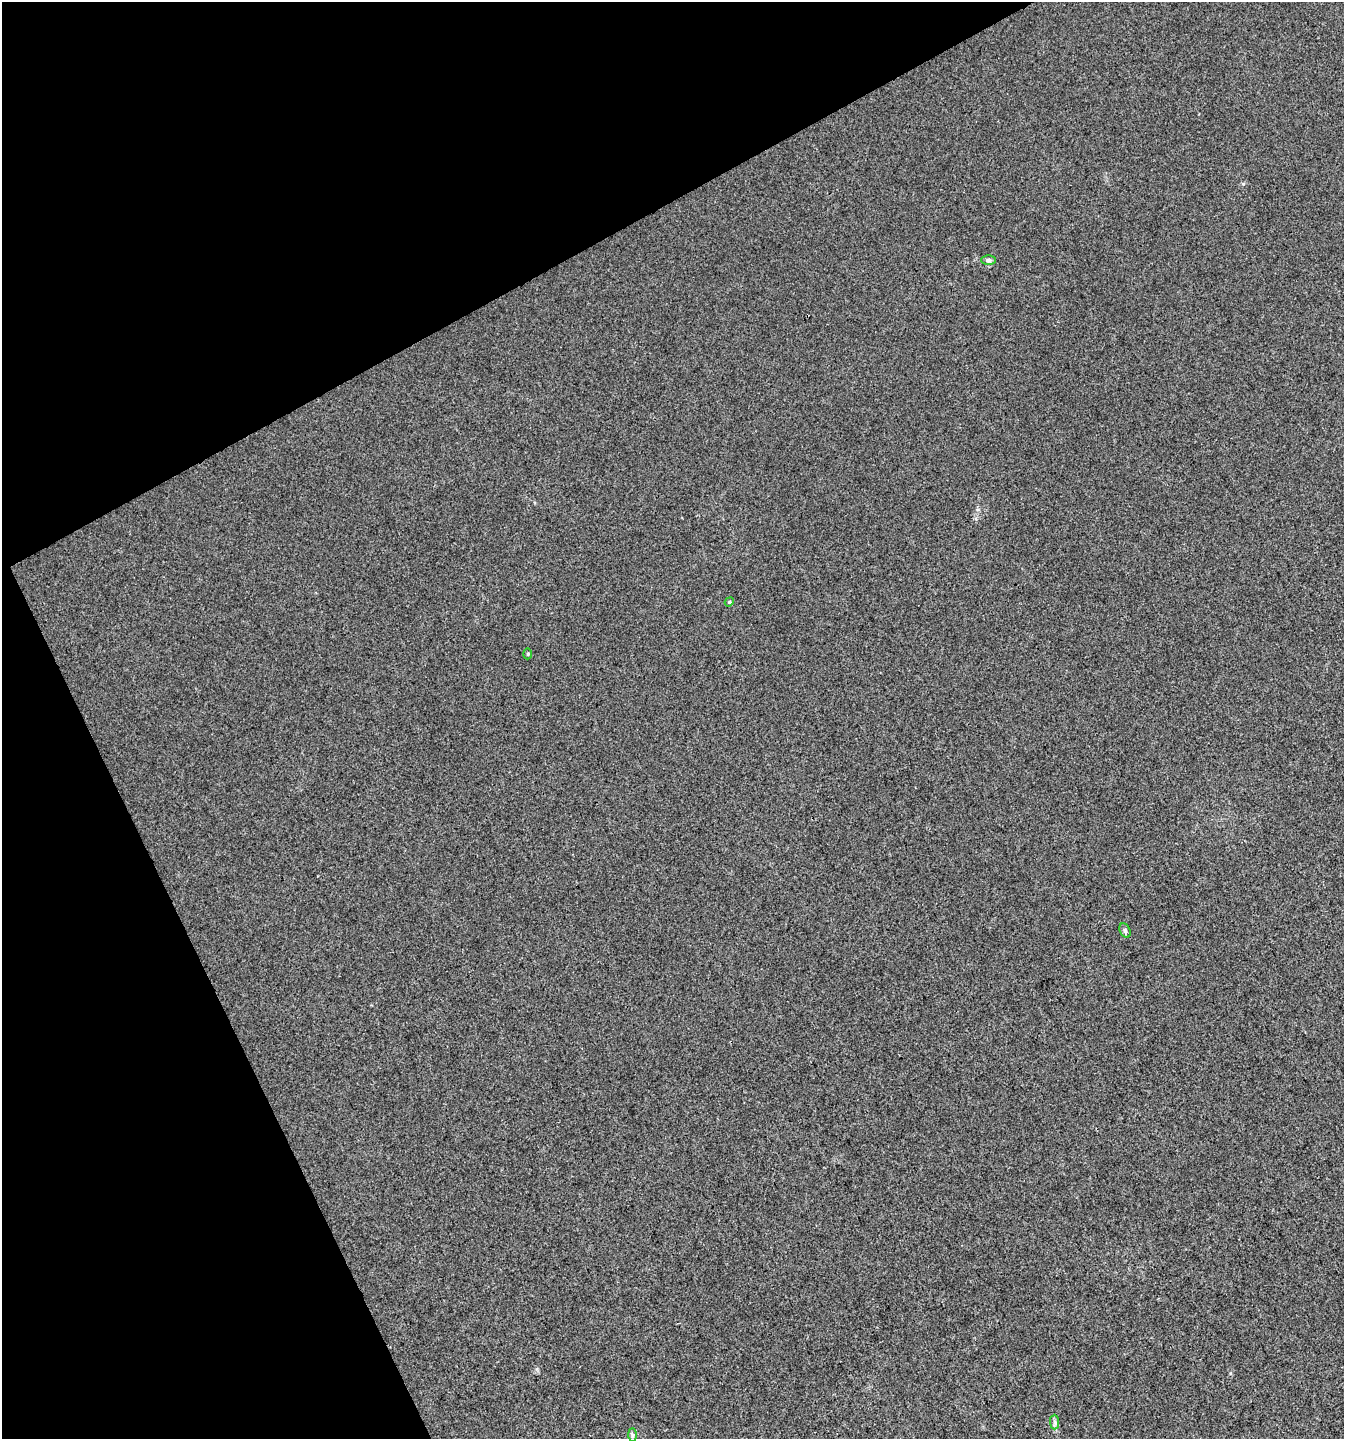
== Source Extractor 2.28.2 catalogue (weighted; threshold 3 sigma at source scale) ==
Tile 5 of 4 x 4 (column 1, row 2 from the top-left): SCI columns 100-1441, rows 2876-4312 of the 5627 x 5748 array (HDU 1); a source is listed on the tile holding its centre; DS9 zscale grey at full resolution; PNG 1346 x 1441 px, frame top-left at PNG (2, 2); each listed source drawn as its Kron ellipse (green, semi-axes under 4 px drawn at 4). Shown black and unused: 25% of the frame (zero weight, under 3 of 4 exposures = <1% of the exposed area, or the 3 px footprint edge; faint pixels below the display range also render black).
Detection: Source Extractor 2.28.2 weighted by HDU 2 'WHT'; one run over the whole footprint, this tile lists its part. Background 0.00553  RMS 0.0034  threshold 0.0153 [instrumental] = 3 sigma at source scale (4.5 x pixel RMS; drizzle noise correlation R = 1.50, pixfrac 1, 0.0396/0.0396 arcsec/px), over >= 5 px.
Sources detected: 7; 1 cosmic-ray / hot-pixel residue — neither listed nor drawn; the other 6 listed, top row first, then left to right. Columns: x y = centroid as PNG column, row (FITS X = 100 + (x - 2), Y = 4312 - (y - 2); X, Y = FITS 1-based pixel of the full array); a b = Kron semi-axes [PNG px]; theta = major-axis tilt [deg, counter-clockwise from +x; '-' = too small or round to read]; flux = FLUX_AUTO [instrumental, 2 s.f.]
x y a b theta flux
989 260 7 5 0 0.87
729 602 5 3 - 0.32
528 654 5 3 - 0.38
1125 931 8 5 -65 0.75
1055 1422 7 4 -89 0.76
632 1435 7 4 -89 0.72